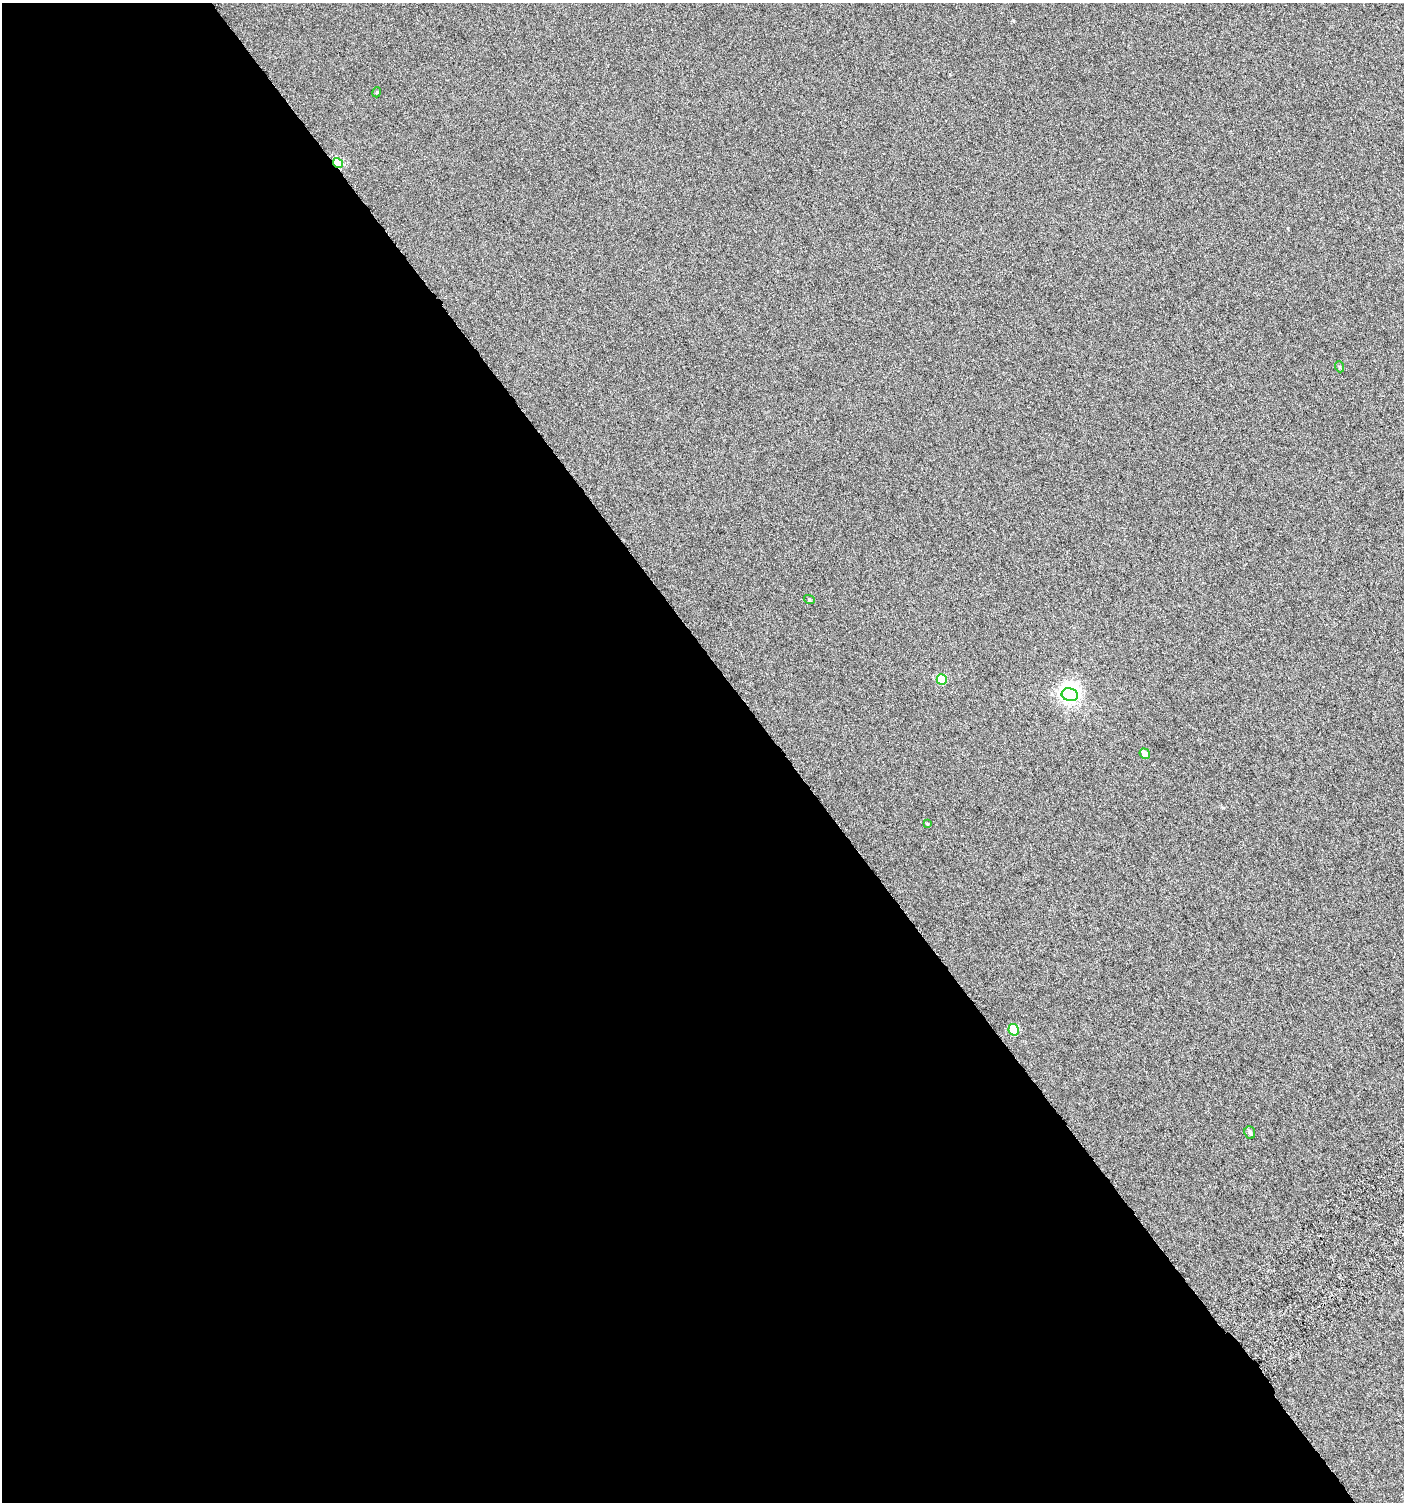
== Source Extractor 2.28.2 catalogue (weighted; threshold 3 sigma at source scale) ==
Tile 9 of 4 x 4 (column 1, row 3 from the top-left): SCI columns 236-1637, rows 1528-3027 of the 6008 x 6064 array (HDU 1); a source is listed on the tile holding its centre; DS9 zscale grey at full resolution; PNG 1406 x 1504 px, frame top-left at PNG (2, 3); each listed source drawn as its Kron ellipse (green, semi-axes under 4 px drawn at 4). Shown black and unused: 56% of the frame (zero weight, under 4 of 8 exposures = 2% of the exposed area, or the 3 px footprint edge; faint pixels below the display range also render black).
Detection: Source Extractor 2.28.2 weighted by HDU 2 'WHT'; one run over the whole footprint, this tile lists its part. Background -0.0786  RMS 0.26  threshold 1.07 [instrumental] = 3 sigma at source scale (4.09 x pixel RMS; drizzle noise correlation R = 1.36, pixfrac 0.8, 0.0396/0.0396 arcsec/px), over >= 5 px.
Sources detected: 11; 1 inside a brighter object's white glare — neither listed nor drawn; the other 10 listed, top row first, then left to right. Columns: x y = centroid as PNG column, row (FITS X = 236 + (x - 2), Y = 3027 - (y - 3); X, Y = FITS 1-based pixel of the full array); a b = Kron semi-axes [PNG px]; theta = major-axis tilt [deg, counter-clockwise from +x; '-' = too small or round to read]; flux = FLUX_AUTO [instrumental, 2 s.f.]
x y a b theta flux
377 92 5 3 - 22
338 163 5 4 - 1100
1340 367 5 3 - 24
809 599 5 3 - 24
942 679 5 5 - 820
1070 695 8 6 -11 6100
1145 754 5 5 - 210
927 824 4 3 - 22
1014 1030 6 5 - 680
1250 1133 6 5 - 56
Overlapping masked pixels (flux is a lower limit): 1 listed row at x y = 338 163
Unlisted compact peaks at least as high as the median listed source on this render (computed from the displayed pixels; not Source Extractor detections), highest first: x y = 1013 20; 1223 808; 1288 228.